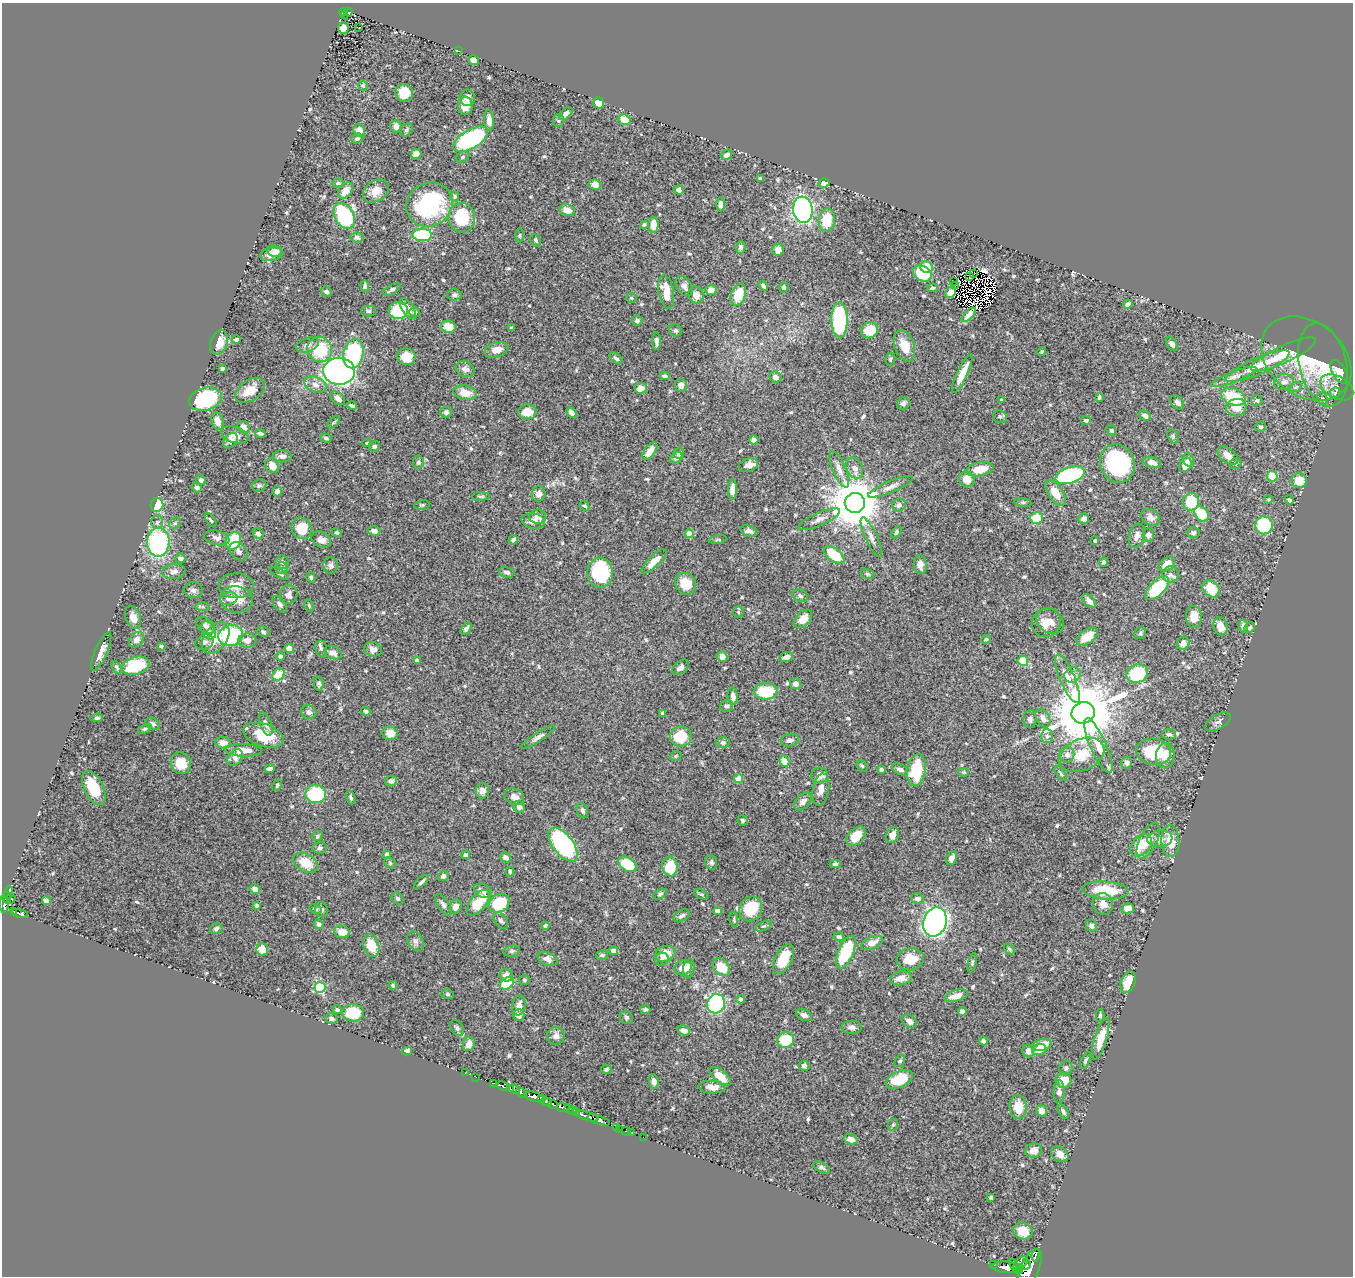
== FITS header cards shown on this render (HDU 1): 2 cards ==
NAXIS1  =                 1351
NAXIS2  =                 1274

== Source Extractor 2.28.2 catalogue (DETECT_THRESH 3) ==
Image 1351 x 1274 px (HDU 1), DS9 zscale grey, 1 PNG px = 1 image px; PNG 1355 x 1278 px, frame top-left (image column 1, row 1274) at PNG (2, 3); each listed source drawn as its Kron ellipse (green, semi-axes under 4 px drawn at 4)
Background 0.61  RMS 0.014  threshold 0.0428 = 3 sigma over >= 5 px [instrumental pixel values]
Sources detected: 630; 9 with non-positive FLUX_AUTO (blend fragments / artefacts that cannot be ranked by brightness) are neither listed nor drawn; of the other 621, the 500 brightest by FLUX_AUTO listed and drawn (121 fainter detections omitted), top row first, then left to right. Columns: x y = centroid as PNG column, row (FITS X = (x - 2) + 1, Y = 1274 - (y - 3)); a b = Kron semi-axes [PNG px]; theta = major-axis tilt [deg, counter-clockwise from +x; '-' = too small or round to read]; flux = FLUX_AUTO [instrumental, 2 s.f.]
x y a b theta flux
343 12 4 3 - 42
348 12 4 3 - 28
344 15 3 3 - 13
359 27 3 2 - 2
343 28 6 5 - 5.4
459 51 3 2 - 3.6
474 60 5 5 - 6.5
363 86 5 4 - 1.7
404 93 9 8 - 17
467 98 8 8 - 6
598 103 6 5 - 12
465 106 9 7 87 12
566 114 8 5 44 3.3
624 120 6 5 - 16
489 121 10 5 -86 6.4
558 121 6 5 - 1.8
396 126 6 5 - 6.7
359 130 6 5 - 8.2
406 130 7 5 52 2
357 139 6 5 - 2.5
471 139 19 9 30 160
416 154 5 5 - 4.5
726 155 6 4 30 3.5
463 157 7 5 28 1.8
760 178 4 4 - 1.7
338 183 6 4 0 1.7
824 183 5 4 - 4.4
595 185 6 5 - 6.6
345 190 9 6 51 9.9
679 190 5 4 - 4.8
376 191 14 10 33 10
455 196 5 4 - 1.4
429 204 23 21 32 110
721 204 7 4 -90 4
567 210 8 5 -16 9.2
803 210 13 10 -83 230
344 216 14 9 -61 110
462 218 15 13 -79 46
827 220 11 8 83 28
644 224 4 3 - 1.4
653 225 8 5 88 11
422 235 10 6 0 71
520 235 7 4 86 1.5
357 237 6 5 - 2.4
536 240 6 4 -53 1.7
740 247 6 5 - 2.3
778 250 6 5 - 6.8
275 251 7 5 -9 4.1
271 254 11 6 11 6.2
927 267 6 6 - 22
974 273 2 2 - 1.7
922 274 10 7 -30 35
969 277 3 2 - 1.5
954 281 2 2 - 5.7
955 285 3 2 - 1.5
365 286 6 4 -88 2
684 286 11 7 -57 4.9
763 286 5 3 - 2.1
784 287 5 4 - 1.9
933 288 5 4 - 1.6
392 290 9 4 30 3
711 290 5 5 - 8.8
326 292 6 5 - 2.1
666 292 17 7 -80 16
951 292 6 4 48 7.4
454 295 7 5 -6 2.2
696 295 8 7 - 8.1
738 295 11 7 70 25
632 298 5 5 - 1.4
1128 304 5 4 - 3.3
408 309 12 5 -55 6.8
398 310 9 8 - 47
369 311 7 5 1 1.9
415 312 5 5 - 2.1
969 315 9 4 47 4.7
637 320 5 5 - 3
839 320 17 8 -90 140
448 327 7 6 - 13
512 328 4 3 - 2.2
675 330 7 6 - 2
869 330 9 8 - 23
236 340 4 3 - 2
657 341 8 4 -89 3.9
219 343 12 8 69 14
1172 344 7 5 -57 3.7
307 345 12 7 18 4.6
904 346 16 9 -69 17
320 349 13 12 - 48
496 350 12 7 18 9.8
1041 352 4 4 - 1.5
353 354 15 10 79 79
1283 354 35 8 25 32
406 357 9 8 - 18
616 358 7 4 -41 2.2
890 359 6 5 - 1.9
1306 359 50 36 -39 66
1323 365 42 23 -77 38
1258 366 34 8 23 18
222 368 4 3 - 1.9
465 369 10 7 -26 4.7
339 371 16 13 2 410
1339 372 13 7 -60 20
962 374 21 5 65 14
665 376 5 4 - 2.4
775 377 6 5 - 5.3
1234 377 24 5 21 7.6
1284 382 10 8 6 4.7
315 385 12 7 -22 6.2
681 385 6 6 - 6.2
1295 387 6 5 - 1.6
1337 387 18 11 -29 7.9
641 388 6 5 - 9.7
250 390 16 10 34 14
465 393 12 7 -10 13
1335 393 6 4 44 1.4
1233 397 13 8 -22 42
338 398 8 5 -41 5.1
1099 398 3 3 - 1.6
205 399 17 11 16 91
1322 399 6 5 - 1.9
1001 400 3 3 - 1.7
1257 400 5 5 - 2
903 403 7 6 - 3.3
1177 403 8 5 -47 3.3
352 406 5 3 - 2.2
1236 408 10 8 9 14
446 412 6 5 - 3.4
527 412 9 7 6 12
571 412 6 4 -41 5.4
1145 415 6 4 -29 3.7
1000 417 7 6 - 2
1086 420 5 4 - 1.7
217 421 9 6 -74 6
334 422 8 4 45 1.5
244 427 7 5 -43 3.8
1260 427 5 5 - 1.7
1111 430 5 4 - 1.5
260 433 5 3 - 2.5
235 435 14 7 -17 8.3
1173 436 7 5 -70 1.8
326 438 6 4 -16 1.8
754 440 4 4 - 3.3
230 441 8 6 47 5
367 443 4 4 - 1.4
374 446 5 5 - 2.4
650 451 10 5 53 8.5
679 453 6 5 - 2.6
282 456 9 6 -2 4.9
1228 456 12 7 -39 6.9
676 458 7 5 40 3.2
1188 460 7 5 -65 5.7
418 462 6 5 - 1.9
1152 462 9 5 -17 5.8
1117 463 20 17 -66 100
1236 463 6 5 - 1.8
748 465 10 6 18 5.5
1185 465 7 5 55 10
272 466 8 6 -54 8.8
855 468 11 8 -64 6.9
839 469 19 6 -67 6.7
980 469 13 7 12 17
1070 475 15 8 18 110
1272 476 5 5 - 22
967 479 8 7 - 12
201 480 5 5 - 3
1299 481 8 7 - 17
259 485 7 6 - 2.2
197 487 5 4 - 3.3
890 487 24 5 23 6.8
732 489 10 4 88 5.8
277 491 5 5 - 3.5
1055 493 14 7 -56 15
539 494 7 6 - 5.6
481 496 9 3 0 1.7
1268 499 4 4 - 1.4
1289 500 5 3 - 2.2
1023 502 8 4 -8 1.8
1191 502 9 8 - 33
855 503 10 10 - 5000
157 505 7 6 - 42
422 505 8 5 8 1.5
899 505 7 6 - 3.1
585 506 5 4 - 1.6
1202 514 8 6 -51 30
538 517 8 7 - 6
1150 517 10 7 -30 5.4
1037 518 6 6 - 25
819 519 22 6 24 6.5
1084 519 5 5 - 3.6
211 520 8 3 -54 1.4
533 521 12 7 -10 6
157 522 7 5 88 2.3
175 523 6 5 - 1.7
1264 525 9 9 - 62
301 528 11 10 - 18
374 531 6 5 - 4
749 531 9 5 -17 4.5
896 532 6 4 59 1.4
337 533 5 4 - 1.7
1193 533 6 5 - 2.6
258 534 6 4 -39 2.4
689 534 4 4 - 20
1148 535 7 5 84 3.8
1137 536 13 7 71 5.2
871 537 21 6 -65 5.9
217 538 13 7 -12 4.8
718 539 9 4 9 1.6
321 540 10 7 -29 6.5
513 540 5 4 - 2.6
233 541 9 7 58 46
1095 541 4 3 - 1.6
158 542 14 11 89 130
239 551 10 7 -48 3.5
834 555 12 6 -37 36
181 558 5 5 - 2.7
654 561 16 5 44 9.1
282 562 7 6 - 2.6
1104 562 4 4 - 2.3
1167 564 9 6 35 12
331 565 8 7 - 3.8
920 565 9 6 -83 6.4
281 568 6 6 - 2.5
174 571 12 7 5 4.1
507 572 8 5 -13 3.6
280 573 11 4 -30 1.8
600 573 15 13 -89 74
868 574 7 5 -16 1.7
1171 574 8 8 - 4.4
311 577 5 4 - 1.8
686 584 11 10 - 16
236 586 17 12 0 14
1157 588 15 7 46 69
1211 589 10 7 -41 23
193 590 9 8 - 3.9
288 594 9 8 - 5.2
800 596 8 5 -24 2.7
229 599 9 6 12 4.9
236 599 16 13 -9 15
1089 601 8 5 -45 4.4
280 604 10 5 -51 3.1
309 605 6 4 -64 1.5
202 607 7 4 0 1.4
738 612 5 5 - 1.4
133 617 12 7 -68 7.8
1194 617 11 8 -86 11
803 619 11 7 46 9.7
1050 621 15 11 -35 10
1046 623 15 14 - 13
206 625 11 7 -40 4.3
1221 626 9 7 -74 9.6
1243 626 6 4 87 3.7
1250 628 5 5 - 2.4
466 629 7 4 55 2.8
208 630 9 6 -59 3.7
263 632 6 5 - 2.5
1140 633 6 5 - 1.6
231 636 12 10 15 72
1087 637 12 7 34 17
216 638 17 11 53 23
986 639 5 4 - 1.5
136 640 8 6 45 4.7
247 640 9 7 6 6.1
204 642 9 7 23 3.4
1183 643 7 6 - 5.4
161 646 3 3 - 1.6
289 648 5 4 - 5.2
321 649 8 6 -81 2.4
373 649 9 7 -21 4.9
101 651 21 6 66 7.8
333 653 9 6 -24 5.6
280 656 4 4 - 1.9
722 657 5 5 - 7.8
786 657 7 4 16 5.1
417 660 4 3 - 3.3
1023 661 5 5 - 24
136 666 14 8 16 50
117 667 7 4 -62 1.6
681 667 9 6 43 3.9
1137 674 11 9 18 56
279 675 6 5 - 22
1072 675 8 7 - 5.1
1067 679 26 7 -67 14
319 684 7 4 -85 2
796 684 5 5 - 5.6
766 691 12 8 1 34
733 696 9 5 -86 4.6
727 706 6 5 - 2.6
366 711 5 4 - 2.3
309 712 8 6 -17 4.6
663 713 4 4 - 4.8
1083 713 12 10 22 9600
97 718 6 4 6 2
1043 718 10 6 -63 6.4
1030 719 9 6 88 3.2
1218 722 14 7 30 4.4
152 724 7 5 -32 3.1
266 724 12 5 -69 4.1
145 729 7 4 24 1.7
390 733 7 7 - 11
1169 734 7 5 -3 2.5
264 735 21 11 -18 27
681 736 11 10 - 35
1047 736 7 6 - 2.6
538 737 19 4 34 3.9
790 740 9 6 9 3.9
723 742 6 5 - 2.7
223 743 8 5 1 5.7
1098 746 30 8 -66 16
244 750 18 6 -2 11
1153 752 17 13 -11 41
1067 754 8 7 - 5.3
1082 755 24 15 23 24
676 756 6 4 23 1.4
1165 756 12 9 88 14
235 758 9 6 52 4.1
784 761 6 5 - 14
181 763 11 9 -63 16
1127 763 6 5 - 3.2
862 766 6 5 - 1.5
270 769 5 4 - 3.6
882 769 4 3 - 2
900 769 9 5 -27 3.6
916 770 16 9 80 43
963 772 5 4 - 1.4
1061 774 9 3 -55 1.5
820 775 8 7 - 6.9
739 778 4 4 - 17
391 781 6 5 - 3.5
277 785 6 4 64 1.8
94 788 18 9 -64 33
821 789 16 8 79 7.9
482 791 8 6 87 4.5
316 794 10 9 - 59
514 797 10 8 -25 5.6
351 798 7 4 -73 2.1
803 802 10 6 45 5.4
519 807 6 5 - 3.5
582 810 8 5 -66 3.3
742 820 5 4 - 1.4
892 835 8 6 65 7.8
317 836 5 4 - 1.6
856 836 11 7 48 16
1160 839 13 8 7 7.4
1148 840 19 8 64 11
1170 841 16 9 -88 21
563 845 20 10 -53 160
1141 845 13 8 46 23
320 848 7 5 9 2.3
387 854 4 4 - 4.4
465 855 4 4 - 2.4
506 857 6 4 -38 3.9
951 858 7 5 66 4.9
711 862 7 6 - 2.3
305 863 13 9 -30 19
390 863 6 5 - 1.4
628 864 10 6 -35 30
835 864 5 4 - 1.9
670 867 10 8 -85 31
510 872 5 3 - 1.4
443 876 5 5 - 3.1
421 882 9 4 42 2.6
255 889 5 4 - 5.4
1105 890 23 9 -4 37
483 891 9 6 -31 5.4
9 892 6 3 81 29
660 894 7 4 25 1.7
702 894 7 4 -19 1.8
7 898 6 3 -82 43
11 898 5 3 - 38
398 899 6 5 - 2.2
917 899 6 5 - 3.7
46 901 4 4 - 3.4
478 903 15 7 49 27
499 903 11 8 31 43
1103 904 11 10 - 9.4
4 905 8 4 -86 160
257 905 4 3 - 1.8
443 905 12 5 -56 3.8
455 907 7 5 67 5.7
1128 908 6 5 - 10
315 909 6 3 -27 1.5
751 909 13 11 61 33
321 910 7 6 - 2.8
13 911 3 3 - 41
718 911 4 4 - 11
20 913 8 4 -14 110
682 916 9 5 31 3.3
734 920 8 4 -84 1.4
501 921 10 6 -55 3.1
935 922 15 11 70 590
319 924 5 4 - 3.3
545 925 3 3 - 1.7
764 926 8 4 25 1.8
1091 926 6 5 - 3.3
216 928 6 5 - 2.3
342 932 8 6 -13 12
839 937 5 4 - 2.4
415 941 11 7 -59 3.7
872 943 11 6 22 9.1
371 946 11 7 -73 21
262 949 6 5 - 13
1009 949 6 4 -44 1.8
512 951 8 5 10 2.3
613 951 5 4 - 5.3
846 952 17 7 66 62
665 954 10 8 18 14
602 955 6 5 - 1.9
547 959 10 6 -24 6.4
662 959 7 6 - 2.9
783 959 16 8 62 28
910 959 13 11 9 18
972 963 10 4 75 1.7
722 967 10 7 -48 24
683 968 9 7 21 10
689 969 9 5 83 8.1
506 975 7 6 - 5.6
901 978 11 7 12 8.8
524 980 5 4 - 1.4
1128 982 11 7 67 22
507 983 8 5 38 46
393 985 4 4 - 1.8
320 987 5 5 - 74
447 994 6 5 - 1.5
956 996 12 5 16 9.8
741 999 4 4 - 4
716 1004 10 8 73 97
519 1005 10 6 81 4.8
645 1009 5 4 - 1.6
337 1010 4 4 - 1.8
962 1012 4 4 - 3.4
353 1013 11 8 1 37
519 1015 6 5 - 5.4
804 1015 8 5 -25 3.8
1100 1015 6 4 89 1.7
626 1017 7 6 - 1.7
331 1019 6 5 - 2.7
909 1021 8 6 -38 3.8
852 1027 10 6 -1 4.1
457 1028 9 5 -51 2.8
684 1030 6 5 - 5
556 1036 9 8 - 5.7
1101 1039 22 6 73 18
786 1040 8 7 - 28
983 1041 4 4 - 2.7
469 1044 7 6 - 6.9
1042 1045 9 6 14 18
1039 1050 7 5 16 10
407 1051 5 4 - 4.6
1028 1051 6 5 - 6.1
900 1061 6 5 - 2
1085 1061 9 4 66 1.9
804 1066 5 5 - 3
1066 1068 7 6 - 2.7
606 1069 5 4 - 1.6
465 1073 3 2 - 4.7
720 1076 13 6 -40 15
476 1077 3 2 - 2.4
899 1079 14 8 25 34
1063 1080 8 7 - 17
654 1081 7 4 -83 4.6
494 1083 4 2 - 30
503 1086 6 3 -25 72
712 1087 13 6 -3 6.1
510 1089 4 3 - 240
514 1089 6 4 -30 370
1059 1091 11 5 89 4.9
521 1093 6 3 -39 140
534 1097 10 4 -18 710
541 1099 3 2 - 7.2
546 1102 6 3 -11 160
553 1104 5 3 - 100
1018 1107 12 8 -88 17
563 1108 6 3 -7 160
568 1109 4 4 - 55
573 1111 4 3 - 39
1041 1111 6 5 - 6.5
576 1112 4 2 - 16
1063 1112 8 4 -59 2.9
586 1116 12 3 -17 600
599 1120 12 4 -19 550
893 1125 6 5 - 1.5
616 1127 2 2 - 5.8
620 1129 2 2 - 7.5
626 1131 5 3 - 15
632 1133 3 2 - 2.3
643 1137 2 2 - 7.7
851 1139 7 5 -20 7.2
1034 1150 8 7 - 6.8
1060 1154 9 7 -35 9.1
822 1167 9 4 -28 2.3
991 1197 3 3 - 1.5
1023 1231 10 8 -23 15
1036 1255 6 3 78 160
1021 1263 9 5 43 170
994 1264 3 2 - 36
1014 1265 7 3 -63 110
1026 1265 5 4 - 170
1007 1267 15 6 -5 530
1019 1269 5 3 - 60
1030 1269 21 9 66 1600
At the frame edge (FLAGS 8, measured only in part): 1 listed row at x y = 4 905
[121 fainter detections neither listed nor drawn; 9 non-positive-flux detections neither listed nor drawn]